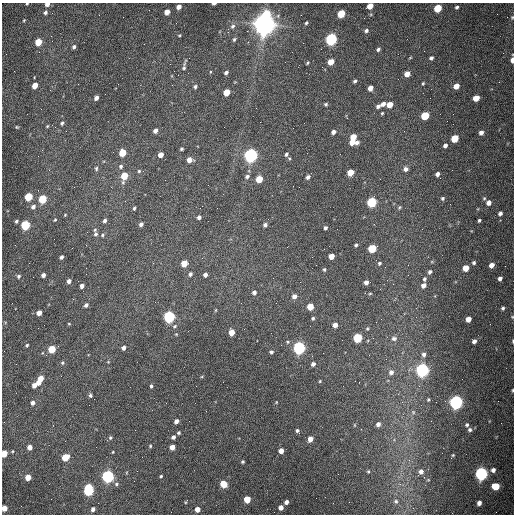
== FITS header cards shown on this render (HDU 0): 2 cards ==
NAXIS1  =                  512 /fastest changing axis
NAXIS2  =                  512 /next to fastest changing axis

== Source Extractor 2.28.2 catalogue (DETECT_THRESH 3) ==
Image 512 x 512 px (HDU 0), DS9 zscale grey, 1 PNG px = 1 image px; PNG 516 x 516 px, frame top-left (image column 1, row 512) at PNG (2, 3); no overlay
Background 1560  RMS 24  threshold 71.4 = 3 sigma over >= 5 px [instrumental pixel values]
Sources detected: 207; all 207 listed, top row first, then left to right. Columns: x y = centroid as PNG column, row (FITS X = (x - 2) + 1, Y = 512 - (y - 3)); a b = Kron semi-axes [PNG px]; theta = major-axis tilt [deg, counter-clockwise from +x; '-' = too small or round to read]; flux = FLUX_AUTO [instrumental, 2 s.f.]
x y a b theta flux
27 4 3 3 - 1.5e+03
47 4 4 3 - 1.0e+04
214 4 4 2 - 4.1e+03
370 6 5 4 - 2.2e+04
179 7 4 4 - 1.0e+04
457 7 3 3 - 2.7e+03
438 8 5 4 - 6.0e+04
45 12 5 4 - 3.7e+03
167 12 5 4 - 1.5e+04
267 14 6 5 - 5.4e+04
341 14 5 4 - 6.8e+04
512 17 6 4 70 2.0e+03
24 20 3 2 - 1.4e+03
306 23 4 3 - 2.2e+03
265 24 8 7 - 2.2e+06
233 26 6 5 - 4.2e+03
366 30 5 4 - 4.2e+03
179 35 4 3 - 1.5e+03
51 36 3 2 - 1.5e+03
234 39 6 4 72 2.4e+03
331 39 6 5 - 3.5e+05
38 42 5 4 - 4.4e+04
74 47 4 3 - 3.9e+03
378 49 4 4 - 3.3e+03
410 58 4 3 - 1.2e+03
431 58 4 3 - 3.7e+03
512 60 5 3 - 1.1e+04
331 62 5 4 - 2.3e+04
308 63 4 2 - 1.8e+03
184 67 13 5 76 4.4e+03
210 72 4 2 - 1.2e+03
226 73 4 3 - 4.3e+03
407 74 5 4 - 1.4e+04
355 81 4 3 - 2.9e+03
423 83 4 3 - 1.7e+03
35 85 5 4 - 2.4e+04
456 86 5 4 - 1.8e+04
195 87 4 4 - 3.1e+03
370 88 5 4 - 1.2e+04
227 92 5 4 - 3.4e+04
105 94 2 2 - 7.4e+02
96 98 4 4 - 7.9e+03
476 98 5 4 - 2.6e+04
326 104 4 4 - 2.6e+03
383 104 5 4 - 7.3e+03
390 105 5 4 - 2.2e+04
378 106 5 4 - 4.8e+03
382 113 4 3 - 1.8e+03
425 116 5 5 - 6.7e+04
62 123 5 4 - 3.0e+03
47 126 4 3 - 1.6e+03
17 127 4 4 - 1.4e+03
155 131 4 4 - 6.3e+03
333 132 5 4 - 6.3e+03
481 133 5 5 - 6.3e+03
353 137 5 5 - 2.7e+04
455 138 5 5 - 4.8e+04
352 142 5 4 - 1.3e+04
357 142 5 5 - 5.3e+03
445 145 5 4 - 4.9e+03
182 149 3 3 - 2.5e+03
122 153 5 4 - 4.5e+04
286 154 6 5 - 4.2e+03
161 155 4 4 - 1.5e+04
250 155 6 5 - 7.0e+05
189 160 5 4 - 1.4e+04
121 166 5 4 - 3.3e+03
96 168 6 5 - 2.7e+03
406 169 5 5 - 5.9e+03
139 171 4 4 - 2.1e+03
350 173 5 4 - 2.9e+04
437 174 4 4 - 5.7e+03
124 176 6 4 74 4.2e+04
247 176 6 5 - 4.0e+03
308 177 5 4 - 4.6e+03
259 179 5 5 - 3.7e+04
299 187 2 2 - 8.7e+02
28 197 5 4 - 7.1e+04
442 198 4 4 - 2.7e+03
484 198 5 4 - 2.2e+03
42 199 5 4 - 8.2e+04
372 202 5 5 - 1.7e+05
489 203 5 5 - 9.3e+03
33 207 5 5 - 6.4e+03
399 207 5 4 - 1.9e+03
134 208 4 3 - 2.4e+03
500 213 6 5 - 4.7e+03
65 215 3 3 - 1.3e+03
199 217 4 4 - 5.4e+03
55 220 4 3 - 1.6e+03
479 220 3 3 - 2.4e+03
16 221 4 3 - 2.8e+03
105 221 4 4 - 4.0e+03
141 224 4 4 - 5.7e+03
25 225 5 5 - 1.4e+05
265 225 5 4 - 4.6e+03
325 228 4 3 - 3.2e+03
95 230 6 4 81 2.3e+03
96 234 6 5 - 3.0e+03
102 235 4 4 - 1.9e+03
356 245 3 3 - 2.5e+03
372 248 5 5 - 6.6e+04
331 256 5 4 - 1.6e+04
61 257 4 3 - 4.2e+03
184 263 5 4 - 3.4e+04
379 263 4 4 - 2.4e+03
474 263 4 4 - 3.1e+03
491 265 5 4 - 1.1e+04
466 268 5 5 - 2.0e+04
324 269 4 4 - 2.3e+03
430 272 5 4 - 3.4e+03
190 274 5 4 - 4.4e+03
43 275 4 4 - 5.8e+03
205 275 4 4 - 6.2e+03
19 276 5 5 - 3.3e+03
424 279 5 4 - 2.6e+03
500 279 5 4 - 5.2e+03
69 281 4 4 - 6.8e+03
366 282 4 4 - 6.7e+03
423 285 5 4 - 6.8e+03
82 286 4 4 - 6.1e+03
254 292 5 4 - 5.0e+03
370 293 4 3 - 1.5e+03
294 296 5 5 - 7.9e+03
276 303 2 2 - 8.1e+02
86 305 4 4 - 5.2e+03
310 306 5 5 - 3.1e+04
503 308 5 5 - 3.4e+03
216 310 5 3 - 1.4e+03
39 313 4 4 - 1.4e+04
169 317 5 5 - 3.5e+05
512 317 4 4 - 1.6e+03
313 318 4 3 - 2.2e+03
381 319 2 2 - 8.4e+02
468 319 5 4 - 1.2e+04
69 324 5 3 - 1.4e+03
335 325 4 4 - 1.0e+04
367 329 5 4 - 2.0e+03
231 332 5 4 - 2.3e+04
357 338 5 5 - 1.0e+05
394 338 8 6 -13 4.6e+03
474 341 4 4 - 5.4e+03
513 341 5 2 - 1.6e+03
287 342 5 4 - 2.0e+03
27 345 4 3 - 2.2e+03
123 348 5 4 - 5.6e+03
299 348 5 5 - 4.2e+05
52 349 5 5 - 5.0e+04
271 352 4 4 - 3.3e+03
424 354 5 5 - 4.6e+03
62 363 5 5 - 2.3e+03
313 364 4 4 - 6.0e+03
422 370 6 5 - 5.7e+05
391 372 6 6 - 5.9e+03
41 378 5 4 - 1.7e+04
320 381 4 3 - 1.5e+03
39 382 5 4 - 1.4e+04
34 385 5 4 - 1.0e+04
151 386 4 3 - 2.9e+03
512 390 5 3 - 1.7e+03
90 395 4 4 - 3.3e+03
428 399 4 3 - 1.8e+03
276 402 4 3 - 1.1e+03
456 402 6 5 - 6.4e+05
33 403 5 5 - 6.2e+03
413 412 5 4 - 2.0e+03
176 421 4 4 - 7.5e+03
378 424 4 4 - 6.2e+03
354 425 5 3 - 1.3e+03
467 425 5 5 - 3.0e+03
297 430 4 4 - 3.2e+03
470 430 6 5 - 3.9e+03
178 433 3 3 - 2.4e+03
173 437 4 4 - 4.6e+03
110 438 5 5 - 2.6e+03
310 439 5 4 - 1.3e+04
150 446 4 4 - 1.7e+03
30 447 4 4 - 1.0e+04
172 447 4 4 - 1.4e+04
281 451 4 4 - 1.2e+04
113 452 3 3 - 1.3e+03
4 453 5 4 - 3.0e+04
453 455 3 3 - 1.4e+03
65 457 5 4 - 4.1e+04
243 462 4 4 - 2.3e+03
493 470 6 5 - 6.4e+03
368 471 5 4 - 1.7e+03
421 472 6 6 - 6.8e+03
481 474 5 5 - 5.1e+05
108 476 5 5 - 4.5e+05
161 476 3 3 - 2.1e+03
28 477 5 4 - 2.6e+04
116 484 6 5 - 3.4e+03
224 484 5 5 - 4.3e+04
400 484 5 5 - 2.9e+03
495 486 6 5 - 4.5e+04
89 490 8 5 -88 1.7e+05
316 498 2 2 - 3.1e+03
247 499 5 5 - 3.3e+04
396 501 6 6 - 4.1e+03
186 502 5 3 - 1.5e+03
286 502 4 4 - 6.2e+03
479 503 5 4 - 5.9e+03
4 508 4 4 - 1.9e+04
281 508 4 4 - 8.4e+03
93 509 4 4 - 6.8e+03
197 509 5 4 - 1.1e+04
At the frame edge (FLAGS 8, measured only in part): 11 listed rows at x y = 27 4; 47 4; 214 4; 370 6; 512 17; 512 60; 512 317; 513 341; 512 390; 4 453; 4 508